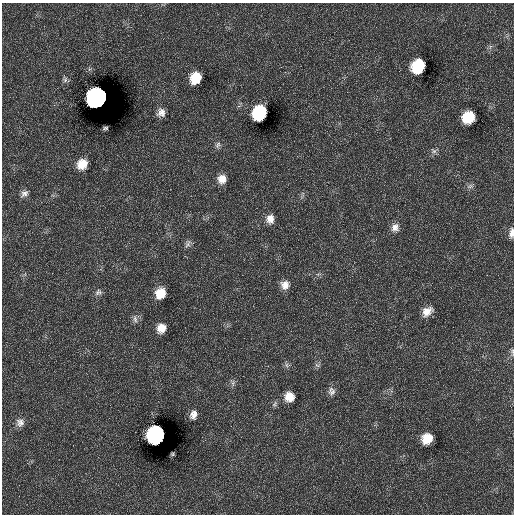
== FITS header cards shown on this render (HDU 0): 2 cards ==
NAXIS1  =                  512
NAXIS2  =                  512

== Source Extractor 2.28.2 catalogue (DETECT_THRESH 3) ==
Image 512 x 512 px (HDU 0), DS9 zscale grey, 1 PNG px = 1 image px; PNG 516 x 516 px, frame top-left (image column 1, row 512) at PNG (2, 3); no overlay
Background -460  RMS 130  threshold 393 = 3 sigma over >= 5 px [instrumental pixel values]
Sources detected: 36; all 36 listed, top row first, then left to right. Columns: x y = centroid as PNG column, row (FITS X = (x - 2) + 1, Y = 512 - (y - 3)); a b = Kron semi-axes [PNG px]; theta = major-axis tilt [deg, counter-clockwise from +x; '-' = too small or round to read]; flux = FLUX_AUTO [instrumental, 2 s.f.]
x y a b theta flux
418 66 11 9 60 5.7e+05
195 78 10 8 64 2.5e+05
65 79 9 6 -81 2.3e+04
97 98 14 13 - 3.1e+06
161 112 10 9 - 5.9e+04
259 113 11 9 67 9.8e+05
468 117 10 9 - 3.4e+05
105 128 4 3 - 1.2e+04
218 145 10 6 67 3.0e+04
434 151 9 6 -38 2.5e+04
82 164 11 9 44 1.5e+05
222 179 10 10 - 9.2e+04
470 186 11 6 14 2.6e+04
24 193 11 8 35 4.1e+04
270 219 10 9 - 7.8e+04
395 227 11 10 - 6.2e+04
511 233 12 5 82 4.9e+04
188 244 12 6 60 3.1e+04
285 285 10 10 - 7.5e+04
98 292 11 7 30 3.2e+04
160 293 9 8 - 1.8e+05
427 311 13 9 38 9.0e+04
135 319 11 6 -84 3.3e+04
161 328 9 8 - 1.0e+05
512 352 11 5 -85 2.2e+04
286 365 7 4 -88 1.9e+04
317 365 9 4 -26 1.9e+04
233 383 9 5 83 2.5e+04
332 392 12 8 40 3.8e+04
289 397 9 8 - 1.2e+05
274 404 9 6 51 2.1e+04
193 415 10 8 74 5.6e+04
20 422 12 10 74 5.6e+04
156 435 12 11 - 2.6e+06
427 438 9 8 - 2.2e+05
173 454 3 2 - 9.5e+03
At the frame edge (FLAGS 8, measured only in part): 2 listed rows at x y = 511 233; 512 352